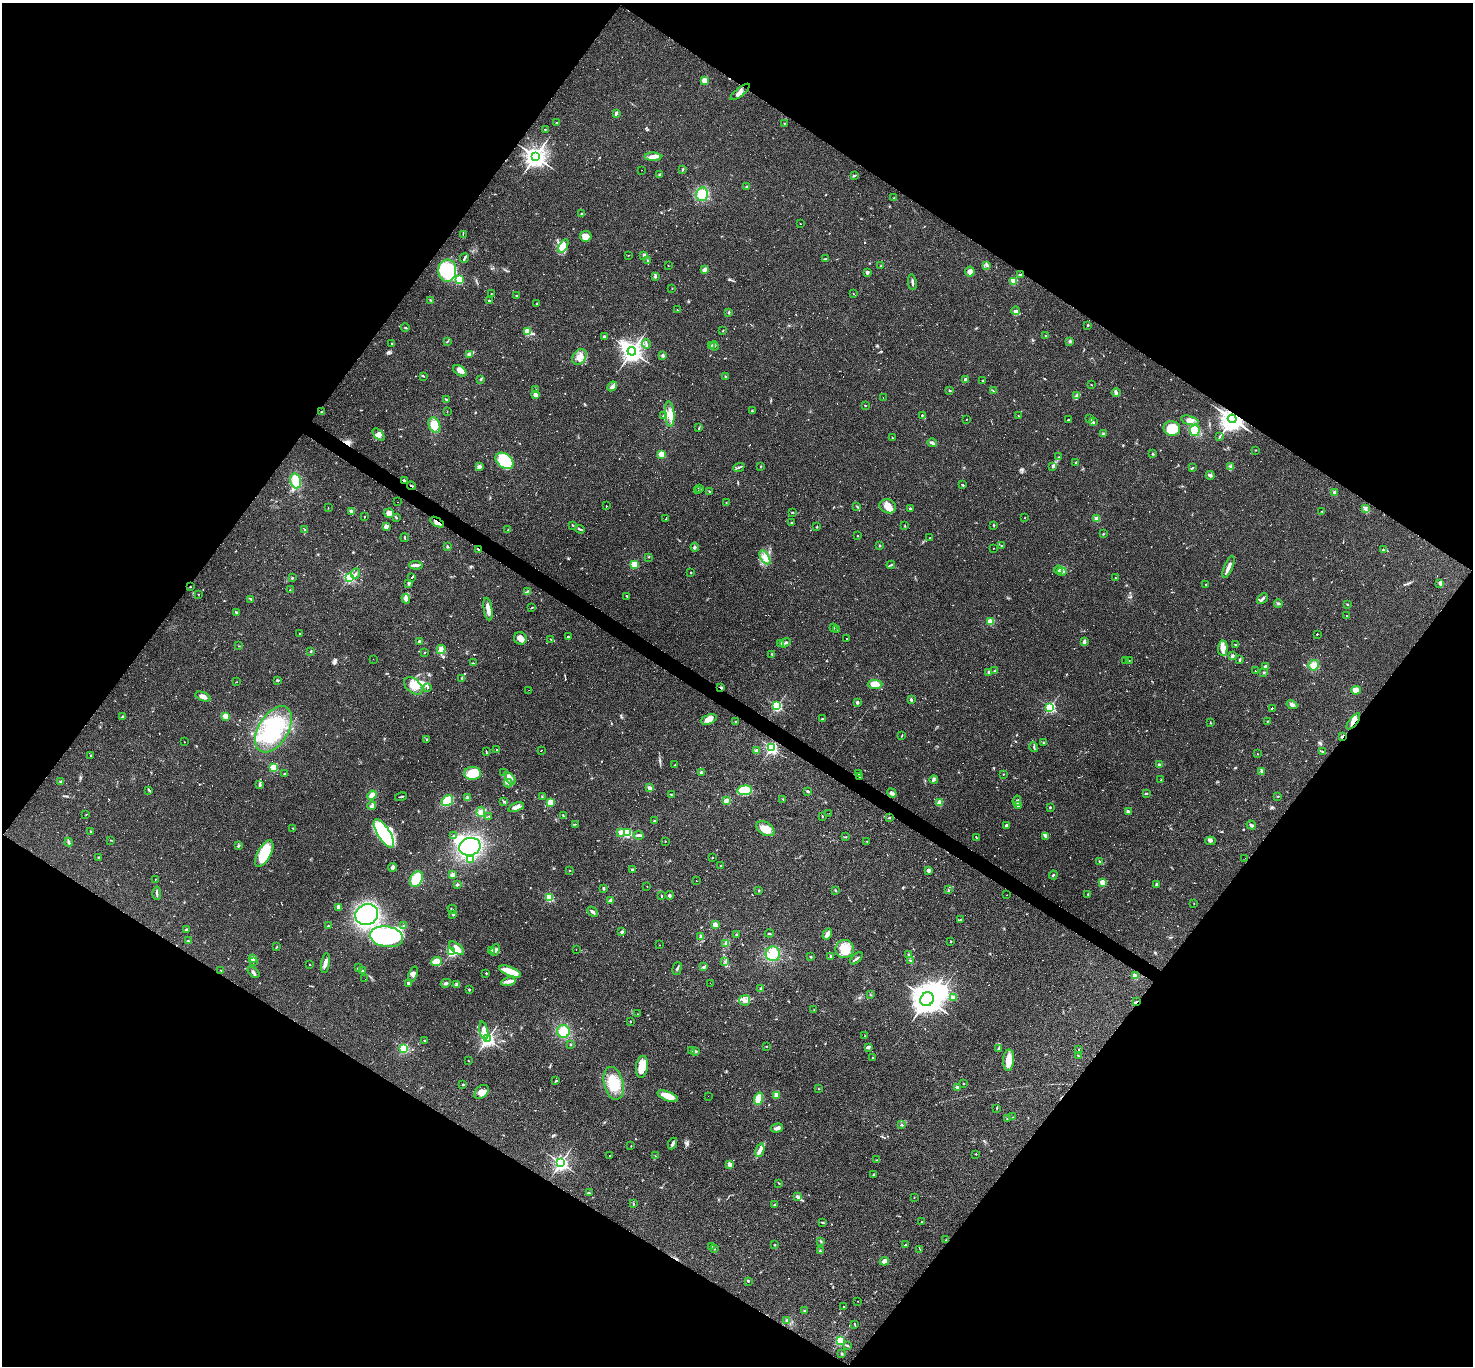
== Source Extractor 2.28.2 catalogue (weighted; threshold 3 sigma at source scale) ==
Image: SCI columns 1-5882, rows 288-5741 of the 5882 x 5889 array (HDU 1 of 3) = the unmasked area's bounding box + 8 px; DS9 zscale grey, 4 x 4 block average (1 PNG px = mean of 4 x 4 image px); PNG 1475 x 1368 px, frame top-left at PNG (2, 3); each listed source drawn as its Kron ellipse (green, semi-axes under 4 px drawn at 4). Shown black and unused: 49% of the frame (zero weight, under 2 of 3 exposures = <1% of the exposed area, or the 3 px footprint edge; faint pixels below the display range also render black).
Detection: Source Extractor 2.28.2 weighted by HDU 2 'WHT'. Background 0.0731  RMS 0.0056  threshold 0.0251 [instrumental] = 3 sigma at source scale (4.5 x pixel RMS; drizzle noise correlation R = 1.50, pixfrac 1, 0.05/0.05 arcsec/px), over >= 5 px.
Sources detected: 892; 6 too faint to see at this stretch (4 x 4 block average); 7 inside a brighter object's white glare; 148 cosmic-ray / hot-pixel residue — neither listed nor drawn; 15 coinciding with a brighter row at this scale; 29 inside a brighter listed object's ellipse — not listed separately; of the other 687, all 500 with FLUX_AUTO >= 1.21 (the completeness limit of this list) listed and drawn (187 fainter detections not listed), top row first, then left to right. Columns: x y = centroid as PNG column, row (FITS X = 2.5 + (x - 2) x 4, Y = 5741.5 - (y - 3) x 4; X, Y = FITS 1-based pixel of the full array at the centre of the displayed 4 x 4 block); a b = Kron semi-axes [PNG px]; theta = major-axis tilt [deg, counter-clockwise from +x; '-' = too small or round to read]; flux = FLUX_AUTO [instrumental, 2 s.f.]
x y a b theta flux
705 80 4 3 - 27
740 92 12 3 39 15
616 113 4 2 - 6
557 123 2 2 - 1.8
784 123 2 2 - 2.3
545 129 2 2 - 2.2
535 156 4 4 - 1700
653 157 8 4 -1 16
683 169 3 2 - 2.4
641 170 2 2 - 2.3
659 174 2 2 - 19
855 175 2 2 - 2.2
747 187 3 2 - 4.9
702 194 7 5 78 46
894 198 2 2 - 2.9
582 213 4 3 - 4.7
800 224 2 2 - 1.6
463 234 2 2 - 1.3
586 236 6 5 - 24
563 246 7 3 60 17
628 255 2 2 - 1.3
644 255 3 2 - 8.4
465 258 5 2 - 5.2
825 259 3 2 - 2.7
648 261 3 2 - 2.5
668 265 2 2 - 2
881 266 2 2 - 2.7
987 266 2 2 - 1.6
705 270 4 3 - 13
447 271 11 9 84 150
867 272 2 2 - 29
970 272 5 5 - 11
1021 275 4 2 - 3
655 276 3 3 - 4.3
459 280 2 2 - 220
1014 281 2 2 - 120
912 282 8 2 -82 6.8
672 288 2 2 - 1.3
491 294 2 2 - 1.8
853 294 2 2 - 2
517 296 2 2 - 3.2
431 300 2 2 - 2.5
489 300 2 2 - 6.8
537 304 3 2 - 1.9
677 310 2 2 - 1.8
1016 311 4 3 - 5.8
728 313 2 2 - 2
1088 325 2 2 - 3.9
405 328 4 2 - 2.7
528 331 2 2 - 170
722 331 3 2 - 2
1046 336 2 2 - 2.1
604 337 3 2 - 3.4
447 341 2 2 - 1.6
1070 341 3 2 - 4.1
392 344 2 2 - 2.6
646 344 5 2 - 4.2
712 345 4 2 - 3.4
714 346 5 2 - 4
632 351 4 4 - 1800
469 354 3 2 - 4.2
663 355 2 2 - 7.2
579 357 8 6 53 27
460 371 7 4 -35 17
424 376 2 2 - 1.5
725 377 2 2 - 2.2
480 379 3 2 - 1.7
965 380 3 2 - 2.9
983 381 3 2 - 3
1091 385 2 2 - 1.6
612 386 5 3 - 13
536 390 3 2 - 3
950 390 3 2 - 3.3
994 391 3 2 - 2
1116 392 4 3 - 5.3
535 395 3 2 - 20
1077 396 4 2 - 5.3
883 398 2 2 - 1.2
447 400 4 2 - 4.1
865 406 2 2 - 1.8
447 411 2 2 - 1.3
752 411 2 2 - 3.7
321 412 2 2 - 3.2
670 414 13 4 -85 34
663 415 3 2 - 3.8
922 415 2 2 - 8.6
1019 416 2 2 - 1.5
1089 418 2 2 - 2
966 419 2 2 - 1.6
1232 419 4 4 - 2700
1068 420 2 2 - 2.4
1190 420 9 4 -17 14
1093 422 3 2 - 3.9
434 425 8 5 -65 36
699 428 3 2 - 2.3
1172 428 8 7 - 79
1195 430 5 5 - 66
1103 433 3 2 - 4.7
379 435 7 4 -46 15
1220 437 3 2 - 2.7
892 438 2 2 - 1.6
932 443 5 2 - 9.9
1255 450 2 2 - 1.4
661 454 2 2 - 130
1153 454 2 2 - 1.7
1059 457 3 2 - 3.1
504 461 10 7 -37 120
1076 463 3 2 - 3
480 466 4 2 - 3.9
761 466 2 2 - 1.3
1053 466 4 3 - 4.6
739 467 6 2 22 5.1
1193 467 2 2 - 2
1231 467 3 2 - 3.5
1210 475 4 3 - 5.9
296 481 7 5 -72 54
404 481 3 2 - 12
963 485 2 2 - 2.3
411 486 5 2 - 3.2
699 488 3 2 - 3.5
698 491 3 2 - 120
709 491 2 2 - 1.8
1335 493 2 2 - 16
397 502 2 2 - 1.4
726 502 2 2 - 1.3
606 506 2 2 - 37
888 506 8 7 - 33
857 507 2 2 - 2.2
328 508 2 2 - 1.4
910 509 3 2 - 4.1
1365 509 4 2 - 6.1
351 511 2 2 - 48
1322 511 2 2 - 2
793 512 2 2 - 2.9
389 513 5 4 - 16
365 516 2 2 - 4.8
396 517 2 2 - 2
1025 518 2 2 - 2.6
666 519 4 2 - 170
1097 519 2 2 - 90
437 522 7 2 -31 9.7
791 523 2 2 - 4.2
573 525 2 2 - 2.6
994 525 3 2 - 2.5
386 526 4 2 - 11
905 526 2 2 - 1.9
817 527 2 2 - 1.9
580 529 4 2 - 5.2
305 530 3 2 - 3.2
508 530 2 2 - 1.4
1103 534 2 2 - 2
857 536 2 2 - 6.3
405 538 4 2 - 2.3
930 538 2 2 - 2.6
880 546 2 2 - 3.2
1002 546 3 2 - 3.1
448 547 3 2 - 2.5
695 547 4 3 - 5.2
994 548 2 2 - 2.3
479 549 3 2 - 4.8
1383 550 3 2 - 3.1
649 557 2 2 - 1.4
765 557 8 4 -59 18
634 564 2 2 - 190
416 565 7 3 -3 11
891 565 4 2 - 5.2
1228 567 11 3 67 18
1059 570 4 2 - 5.1
1062 572 5 2 - 7.1
691 573 2 2 - 9.8
356 574 5 2 - 5
349 577 2 2 - 490
412 577 3 2 - 89
292 578 2 2 - 3.6
1115 578 2 2 - 4
1439 583 2 2 - 4.5
409 584 3 2 - 3.1
1206 584 2 2 - 4.4
190 587 2 2 - 1.7
290 590 2 2 - 1.7
527 591 3 2 - 3.8
198 594 2 2 - 1.5
627 596 4 2 - 3.4
251 599 4 2 - 3.3
406 599 5 3 - 11
1262 599 6 3 41 8
1278 603 4 2 - 3.9
1347 604 2 2 - 2.3
532 607 3 2 - 1.5
488 609 11 3 -80 24
236 612 2 2 - 2.5
1346 615 2 2 - 1.2
990 622 2 2 - 150
834 628 2 2 - 2.2
837 630 2 2 - 2
300 633 2 2 - 1.4
1317 634 2 2 - 93
568 637 3 3 - 4.5
520 638 6 6 - 23
551 639 3 2 - 1.8
846 639 2 2 - 170
1084 641 4 2 - 11
419 642 2 2 - 8.6
785 643 6 2 35 4.6
781 644 2 2 - 1.7
1235 645 3 2 - 2.8
239 646 2 2 - 1.3
1223 648 7 5 88 19
441 649 4 2 - 7.5
311 651 2 2 - 2.3
424 653 2 2 - 2
772 654 2 2 - 2.7
1232 656 3 2 - 14
373 659 2 2 - 1.6
1240 659 4 2 - 4.3
1129 660 2 2 - 1.4
1126 661 2 2 - 1.3
474 663 2 2 - 1.6
1314 665 5 5 - 29
1266 667 2 2 - 45
995 670 3 2 - 1.8
1255 671 2 2 - 2.4
989 672 2 2 - 26
1264 672 2 2 - 2.6
462 678 2 2 - 1.7
277 680 3 2 - 4.9
236 682 2 2 - 1.3
875 684 7 4 -1 29
413 686 11 7 -41 34
721 687 3 2 - 5.1
427 688 2 2 - 2.1
529 690 2 2 - 14
1356 690 5 4 - 25
203 697 8 4 -21 16
911 699 3 2 - 4.9
857 702 2 2 - 25
1292 705 5 3 - 9
777 706 2 2 - 510
1050 707 2 2 - 460
1272 708 2 2 - 52
226 716 4 3 - 21
122 717 2 2 - 12
709 719 8 4 22 28
822 719 4 2 - 3.8
1267 721 2 2 - 2
1353 721 10 3 52 18
735 722 2 2 - 1.8
1210 722 2 2 - 1.2
273 729 25 15 58 180
901 736 2 2 - 1.6
1342 737 3 2 - 6.7
427 739 3 2 - 2.9
184 742 2 2 - 1.9
1044 743 2 2 - 2.9
1034 747 5 2 - 4.1
772 748 2 2 - 600
497 750 2 2 - 2.5
541 750 2 2 - 52
486 751 3 2 - 1.8
756 751 2 2 - 55
1322 751 2 2 - 2.7
1257 754 2 2 - 1.5
90 755 2 2 - 8.2
675 765 2 2 - 5.6
1159 765 3 2 - 5
274 767 2 2 - 260
1262 771 3 2 - 3.4
701 772 3 2 - 5
285 773 2 2 - 2.5
473 773 8 6 1 73
504 773 3 2 - 2.5
859 774 2 2 - 1.8
1003 774 3 2 - 1.5
859 777 2 2 - 5.7
510 778 7 4 -56 14
934 779 4 3 - 5.1
1161 780 2 2 - 1.7
61 781 4 2 - 4.1
508 783 4 2 - 5.9
260 785 4 3 - 5.4
650 788 3 3 - 9.8
149 790 4 2 - 2.3
745 790 7 5 5 120
808 791 3 2 - 7.4
892 793 5 3 - 8.4
1146 793 3 2 - 4.1
372 795 5 3 - 15
671 795 2 2 - 1.6
1277 796 3 2 - 1.6
401 797 6 2 13 4.2
542 797 2 2 - 1.9
468 798 4 3 - 4.6
783 799 2 2 - 2
447 801 6 5 - 79
726 801 3 2 - 19
1017 801 5 4 - 9.2
504 802 4 2 - 3.3
550 802 4 3 - 27
939 803 3 3 - 18
372 805 4 3 - 7.3
1019 805 3 2 - 3.8
516 807 8 3 19 14
1050 807 3 2 - 2.1
481 812 5 4 - 13
1128 812 2 2 - 50
829 813 2 2 - 1.3
86 814 2 2 - 1.5
563 815 2 2 - 1.2
489 816 2 2 - 1.6
822 816 2 2 - 2.5
889 818 3 2 - 2.2
654 821 2 2 - 2
575 824 2 2 - 1.7
1006 825 3 2 - 3.6
1251 825 5 2 - 6.5
293 828 2 2 - 2.3
765 829 10 6 -33 38
90 831 2 2 - 2.4
621 832 2 2 - 60
384 833 16 6 -58 320
627 833 2 2 - 380
639 835 5 2 - 7.5
454 836 2 2 - 2.6
846 837 2 2 - 1.4
976 837 3 2 - 2
1046 837 3 2 - 3.3
110 840 2 2 - 1.5
665 841 2 2 - 1.2
867 841 2 2 - 1.7
1210 841 5 3 - 6.5
69 842 4 2 - 5.5
238 846 3 2 - 3.3
470 847 11 9 13 340
264 854 15 6 62 120
99 857 2 2 - 1.9
712 858 2 2 - 5.1
1245 858 2 2 - 5.3
470 859 2 2 - 17
1099 861 2 2 - 1.7
720 865 2 2 - 1.5
393 867 4 3 - 5.5
632 870 3 2 - 3.7
569 871 2 2 - 1.3
928 871 3 3 - 7.8
452 875 3 3 - 11
1053 875 4 2 - 3.5
155 879 2 2 - 1.2
416 879 8 6 63 96
696 881 2 2 - 5.6
1103 883 2 2 - 140
457 884 2 2 - 6.5
1156 884 3 2 - 6
647 886 2 2 - 1.8
603 888 3 2 - 6.3
835 890 3 2 - 3.5
948 890 2 2 - 1.3
759 891 2 2 - 2
157 893 7 2 -87 5.5
1088 894 2 2 - 2.3
669 895 4 3 - 4.6
1006 895 2 2 - 1.3
661 896 2 2 - 2.1
549 897 2 2 - 240
611 900 3 2 - 11
1194 904 2 2 - 1.3
339 907 3 2 - 15
452 909 5 2 - 3
593 912 6 3 -42 6.8
453 914 2 2 - 25
367 915 11 10 - 460
960 920 2 2 - 68
715 925 2 2 - 93
328 926 2 2 - 2.8
403 926 2 2 - 1.8
187 929 2 2 - 2.3
622 932 3 3 - 5.2
736 934 2 2 - 2.2
769 934 4 2 - 3.3
827 934 6 3 58 16
700 936 4 2 - 6.3
387 937 17 10 -9 300
188 941 2 2 - 2.4
951 941 2 2 - 4.4
726 944 3 2 - 2.8
659 945 2 2 - 2.1
276 947 3 2 - 1.8
457 948 9 4 -40 31
845 949 9 9 - 59
492 950 3 2 - 3.2
495 950 6 3 66 7.8
576 950 2 2 - 3.6
452 952 2 2 - 440
773 954 7 7 - 45
908 955 3 2 - 2.6
831 956 3 2 - 5.7
811 957 3 2 - 2
253 958 3 2 - 12
857 958 7 2 44 6.1
253 961 2 2 - 3.9
436 961 5 4 - 28
725 961 2 2 - 2.1
911 961 3 3 - 5
325 963 10 3 82 13
310 964 2 2 - 3.2
704 967 4 2 - 3.5
358 968 2 2 - 2.1
677 969 7 2 74 5.3
221 970 2 2 - 1.9
362 970 2 2 - 8.1
510 971 12 4 -22 47
254 972 7 2 -39 6
486 973 2 2 - 3.8
413 974 8 4 71 12
1135 976 3 2 - 16
365 979 2 2 - 4.3
508 982 7 3 12 12
409 983 3 2 - 7.5
446 983 5 3 - 6.4
710 983 2 2 - 8.5
457 985 3 3 - 11
761 989 2 2 - 1.9
469 990 2 2 - 2.4
871 995 3 2 - 1.6
953 998 3 2 - 20
927 999 7 6 - 4100
745 1000 5 5 - 13
1136 1002 3 2 - 2.5
814 1010 2 2 - 2.2
638 1014 2 2 - 2.8
630 1022 2 2 - 2.6
484 1031 9 4 -78 19
563 1031 6 6 - 45
865 1036 2 2 - 1.3
487 1039 2 2 - 890
424 1041 3 2 - 3.5
571 1044 2 2 - 2.6
766 1046 2 2 - 1.5
868 1047 4 4 - 5.8
404 1048 2 2 - 380
999 1048 2 2 - 3.2
1078 1050 2 2 - 1.3
692 1051 3 2 - 10
695 1051 3 2 - 6.7
1078 1056 2 2 - 1.8
872 1058 2 2 - 1.8
1009 1060 11 5 87 38
468 1061 3 2 - 1.6
642 1067 11 6 82 50
556 1081 3 2 - 3.2
614 1083 17 9 -76 83
963 1083 2 2 - 7.9
463 1084 2 2 - 3.5
958 1088 2 2 - 50
818 1089 2 2 - 3
482 1092 8 5 44 22
776 1095 4 3 - 7.3
668 1096 11 4 -21 44
708 1096 2 2 - 1.9
758 1099 6 4 71 38
997 1108 4 2 - 2.4
1013 1117 2 2 - 1.5
1007 1119 2 2 - 1.6
901 1125 3 2 - 2.6
777 1128 6 2 16 20
673 1143 6 2 63 8.4
631 1146 2 2 - 1.7
760 1150 7 4 73 14
976 1154 2 2 - 1.7
610 1156 2 2 - 3
655 1156 2 2 - 1.2
877 1160 3 2 - 1.9
561 1163 2 2 - 930
730 1164 2 2 - 81
873 1174 2 2 - 2.6
779 1183 2 2 - 2.6
589 1193 3 2 - 2.2
798 1197 3 2 - 9.6
914 1197 2 2 - 1.7
633 1203 3 2 - 1.7
775 1205 3 2 - 2.9
823 1222 4 2 - 4.2
921 1222 2 2 - 1.4
946 1240 2 2 - 1.2
821 1241 2 2 - 1.5
775 1245 3 2 - 1.7
906 1245 3 2 - 2.9
711 1247 2 2 - 1.6
714 1249 2 2 - 2.2
920 1250 2 2 - 1.3
820 1251 3 2 - 4
884 1261 4 3 - 21
748 1281 3 2 - 2.3
858 1301 2 2 - 1.4
844 1307 2 2 - 2.2
804 1311 2 2 - 1.4
787 1321 3 2 - 7.9
855 1324 3 2 - 2.3
840 1341 2 2 - 370
847 1346 3 2 - 4.2
842 1354 2 2 - 8.6
Overlapping masked pixels (flux is a lower limit): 10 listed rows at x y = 1232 419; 404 481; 411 486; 437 522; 479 549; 721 687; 1353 721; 1342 737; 859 777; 1136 1002
Diffuse or blended objects may show on this block-average render without a row.